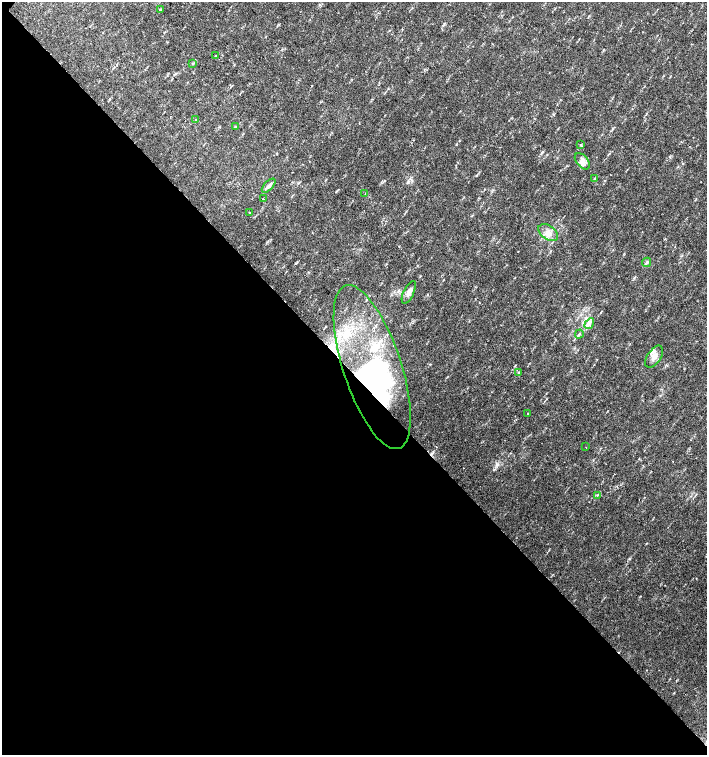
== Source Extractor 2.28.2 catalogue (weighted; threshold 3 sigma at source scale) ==
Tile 14 of 4 x 4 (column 2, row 4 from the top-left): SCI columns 1635-3043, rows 1-1506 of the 6023 x 6029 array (HDU 1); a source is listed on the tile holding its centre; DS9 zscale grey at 2 x 2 block average (1 PNG px = mean of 2 x 2 image px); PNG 709 x 757 px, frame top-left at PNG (2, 2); each listed source drawn as its Kron ellipse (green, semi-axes under 4 px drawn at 4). Shown black and unused: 51% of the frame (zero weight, under 2 of 3 exposures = <1% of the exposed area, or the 3 px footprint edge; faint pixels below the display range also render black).
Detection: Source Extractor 2.28.2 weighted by HDU 2 'WHT'; one run over the whole footprint, this tile lists its part. Background 0.0337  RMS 0.0041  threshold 0.0184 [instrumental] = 3 sigma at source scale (4.5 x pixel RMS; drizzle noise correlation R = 1.50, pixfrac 1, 0.0396/0.0396 arcsec/px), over >= 5 px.
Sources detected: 27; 1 inside a brighter object's white glare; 2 cosmic-ray / hot-pixel residue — neither listed nor drawn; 1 inside a brighter listed object's ellipse — not listed separately; the other 23 listed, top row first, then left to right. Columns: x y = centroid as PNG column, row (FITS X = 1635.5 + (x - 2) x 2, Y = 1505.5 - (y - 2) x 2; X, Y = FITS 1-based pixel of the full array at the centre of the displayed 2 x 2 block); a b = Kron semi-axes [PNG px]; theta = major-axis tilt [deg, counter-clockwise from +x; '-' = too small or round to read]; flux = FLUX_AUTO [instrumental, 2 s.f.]
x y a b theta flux
160 10 3 3 - 0.88
216 55 2 2 - 1.8
193 64 4 2 - 0.86
196 120 3 2 - 0.63
236 126 2 2 - 0.57
581 145 4 2 - 0.98
582 161 9 5 -50 4.7
595 178 3 2 - 0.54
269 186 9 4 45 2.9
365 194 2 2 - 0.4
263 199 2 2 - 1.5
249 213 2 2 - 1.5
548 233 11 6 -36 6.7
647 262 5 3 - 1.4
409 292 12 5 64 5.6
589 324 6 2 57 1.9
579 334 4 3 - 1.3
654 357 12 6 56 6.9
372 367 86 29 -72 180
518 372 3 2 - 0.67
528 413 2 2 - 0.85
586 447 2 2 - 0.37
597 495 3 2 - 0.75
Overlapping masked pixels (flux is a lower limit): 1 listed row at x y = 372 367
Diffuse or blended objects may show on this block-average render without a row.